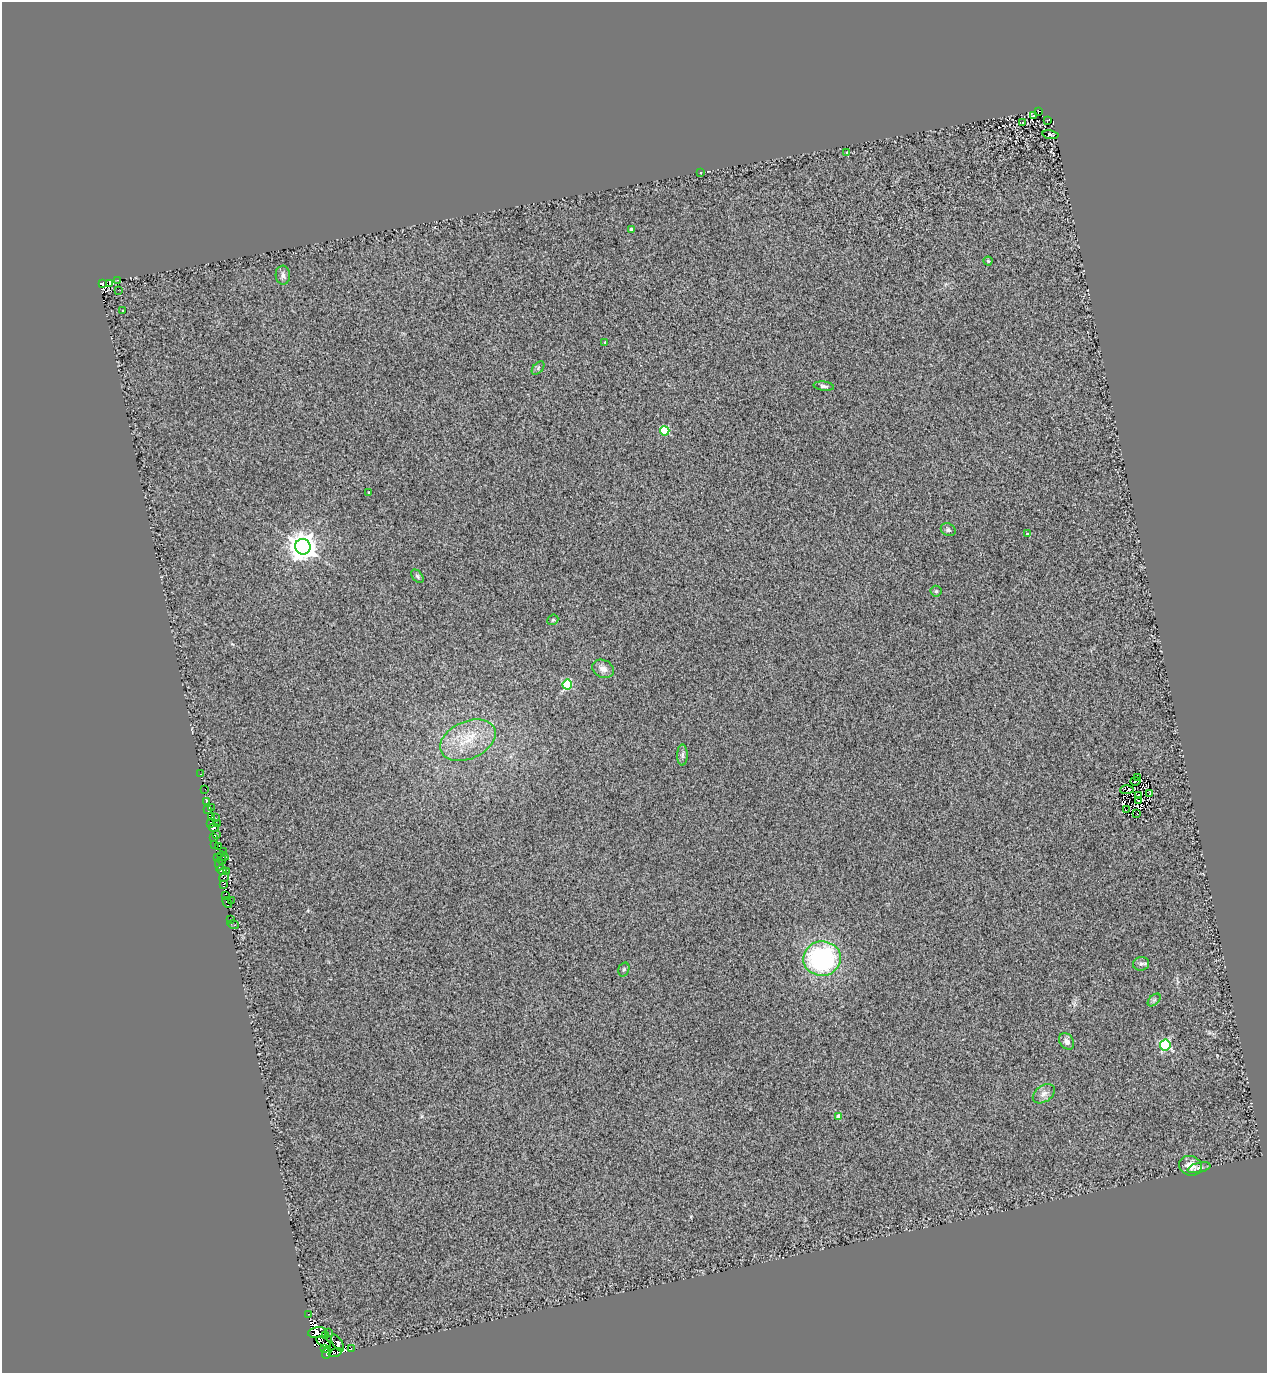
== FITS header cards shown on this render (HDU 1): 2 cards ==
NAXIS1  =                 1265
NAXIS2  =                 1371

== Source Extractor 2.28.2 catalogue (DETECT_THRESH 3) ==
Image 1265 x 1371 px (HDU 1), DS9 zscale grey, 1 PNG px = 1 image px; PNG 1269 x 1375 px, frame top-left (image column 1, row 1371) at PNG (2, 2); each listed source drawn as its Kron ellipse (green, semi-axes under 4 px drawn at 4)
Background 0.558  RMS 0.49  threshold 1.47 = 3 sigma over >= 5 px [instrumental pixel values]
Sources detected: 105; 19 with non-positive FLUX_AUTO (blend fragments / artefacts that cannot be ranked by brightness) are neither listed nor drawn; the other 86 listed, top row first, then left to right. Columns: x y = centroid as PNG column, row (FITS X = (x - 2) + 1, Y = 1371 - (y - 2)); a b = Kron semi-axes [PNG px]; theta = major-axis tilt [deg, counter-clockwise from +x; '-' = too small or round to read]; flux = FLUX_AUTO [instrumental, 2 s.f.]
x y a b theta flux
1038 111 4 2 - 77
1034 116 4 2 - 22
1047 121 3 2 - 35
1022 123 3 3 - 73
1050 135 8 4 -9 54
846 152 3 3 - 47
700 172 3 3 - 67
631 229 3 3 - 47
988 261 4 4 - 54
283 275 9 7 -87 120
117 280 2 2 - 21
102 283 4 3 - 750
110 283 3 2 - 9.2
118 290 2 2 - 23
123 311 2 2 - 25
605 342 4 3 - 25
538 368 8 4 48 64
824 386 10 4 -6 85
665 431 4 4 - 1600
369 492 3 3 - 43
948 530 8 6 -28 87
1027 534 3 3 - 40
303 547 8 7 - 42000
417 576 8 5 -51 55
936 591 5 5 - 54
553 620 6 5 - 46
603 669 11 8 -24 190
567 685 5 5 - 2100
468 740 29 18 24 1200
682 755 10 5 90 88
201 774 3 2 - 32
1137 778 3 2 - 70
1135 781 5 2 - 40
205 789 2 2 - 22
1127 790 7 3 1 44
1149 794 2 2 - 30
1139 795 3 2 - 33
206 801 4 3 - 970
1138 801 3 2 - 35
211 807 3 2 - 150
208 810 4 3 - 940
1126 810 3 2 - 20
1137 814 2 2 - 23
211 816 4 3 - 260
216 818 3 2 - 30
210 823 3 2 - 78
218 824 3 2 - 95
214 828 5 2 - 690
216 835 4 3 - 400
214 838 3 3 - 570
215 844 3 2 - 360
219 846 4 3 - 720
223 851 2 2 - 54
223 856 6 3 -20 32
217 857 4 2 - 140
222 860 4 3 - 160
219 864 6 3 -86 490
222 870 5 4 - 240
226 871 3 2 - 7.8
224 877 5 2 - 150
224 884 3 2 - 250
225 896 3 2 - 130
232 900 2 2 - 52
227 903 6 4 -58 150
230 920 3 2 - 32
233 925 6 2 -18 170
822 958 19 17 2 5000
1141 964 8 7 - 89
624 969 7 5 72 57
1154 1000 8 4 44 67
1067 1041 9 6 -57 160
1165 1045 5 5 - 3200
1044 1094 12 8 36 180
839 1116 4 4 - 190
1190 1166 11 9 -19 320
1199 1168 12 5 13 96
309 1314 2 2 - 13
318 1333 9 5 7 780
328 1333 2 2 - 190
326 1335 3 2 - 330
324 1342 8 3 -32 730
338 1343 9 5 -59 2100
351 1348 2 2 - 46
324 1349 3 2 - 49
335 1352 7 3 17 1700
327 1353 6 3 66 1300
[19 non-positive-flux detections neither listed nor drawn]